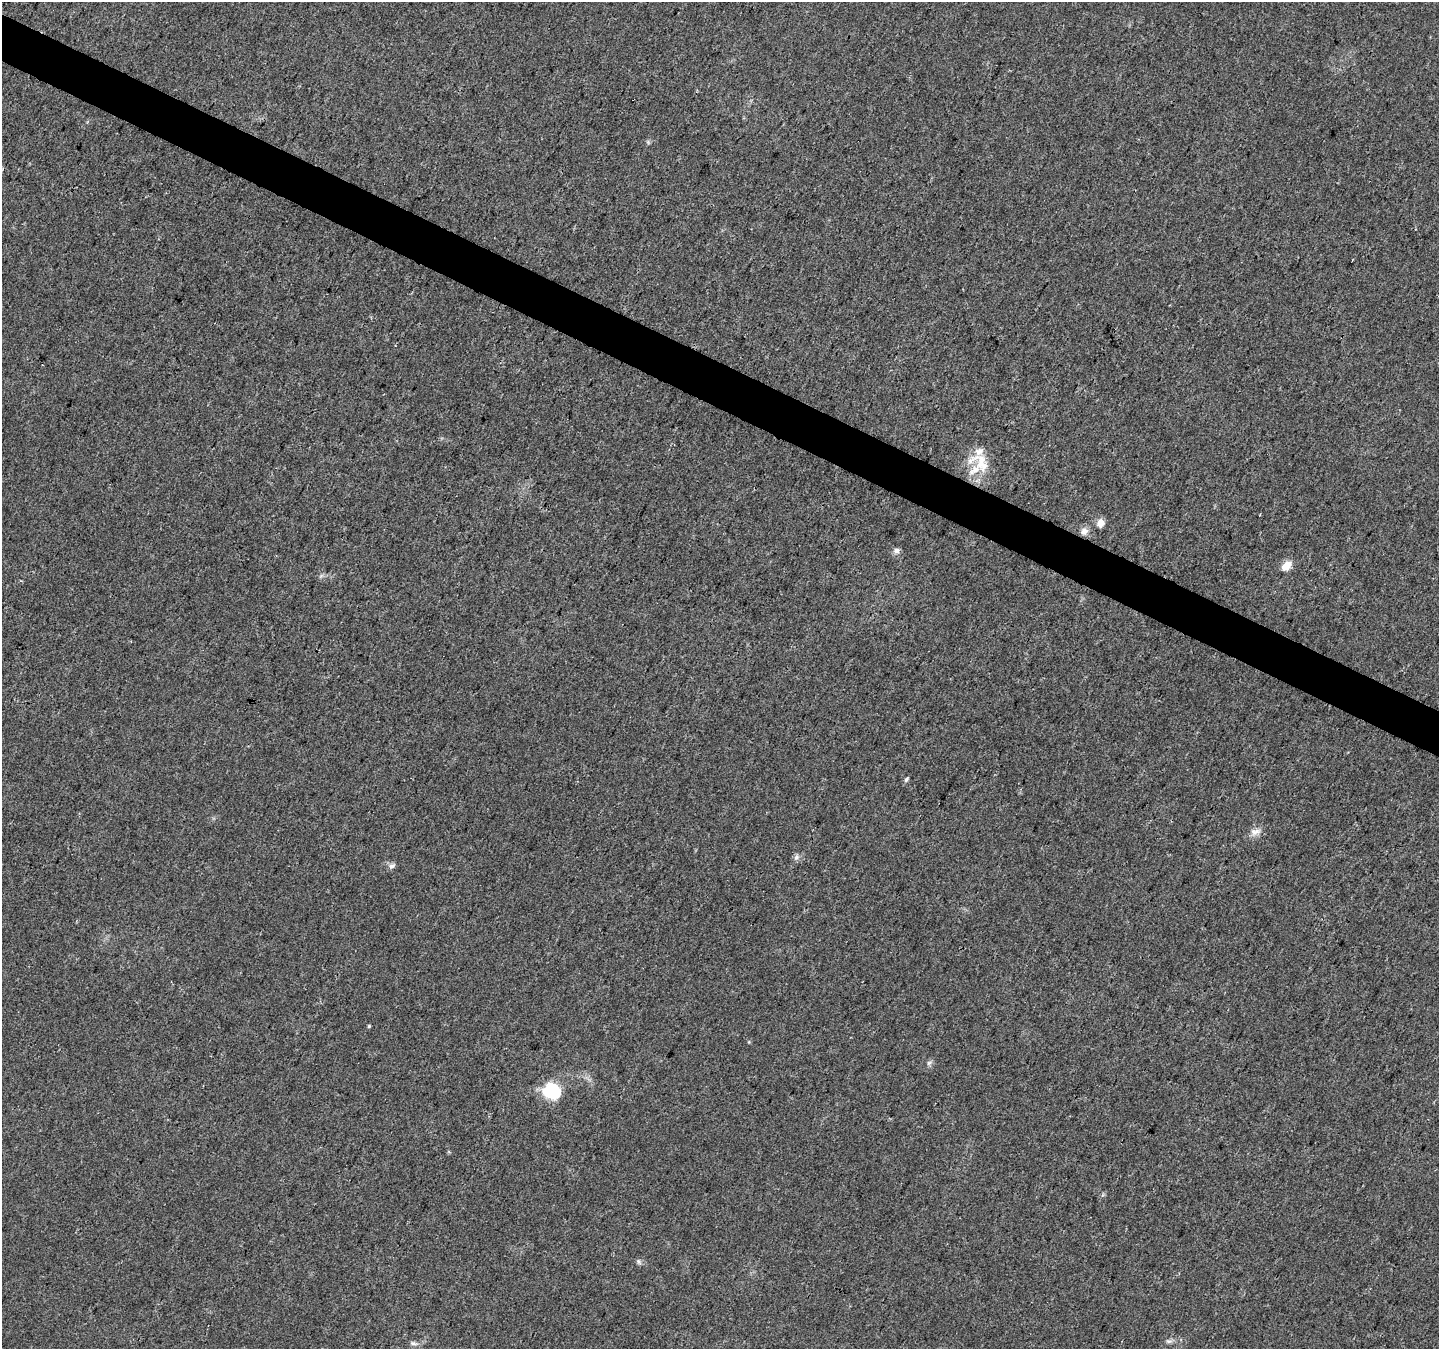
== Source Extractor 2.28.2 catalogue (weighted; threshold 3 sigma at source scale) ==
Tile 11 of 4 x 4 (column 3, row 3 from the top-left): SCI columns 2882-4318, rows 1614-2960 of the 5754 x 5853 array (HDU 1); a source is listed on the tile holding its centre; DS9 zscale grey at full resolution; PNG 1441 x 1351 px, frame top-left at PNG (2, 2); no overlay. Shown black and unused: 3% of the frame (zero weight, under 3 of 4 exposures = <1% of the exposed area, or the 3 px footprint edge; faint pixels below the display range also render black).
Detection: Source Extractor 2.28.2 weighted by HDU 2 'WHT'; one run over the whole footprint, this tile lists its part. Background 0.0217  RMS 0.0038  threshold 0.0172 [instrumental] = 3 sigma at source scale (4.5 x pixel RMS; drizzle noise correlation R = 1.50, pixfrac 1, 0.0396/0.0396 arcsec/px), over >= 5 px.
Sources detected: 18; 1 cosmic-ray / hot-pixel residue — not listed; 2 inside a brighter listed object's ellipse — not listed separately; the other 15 listed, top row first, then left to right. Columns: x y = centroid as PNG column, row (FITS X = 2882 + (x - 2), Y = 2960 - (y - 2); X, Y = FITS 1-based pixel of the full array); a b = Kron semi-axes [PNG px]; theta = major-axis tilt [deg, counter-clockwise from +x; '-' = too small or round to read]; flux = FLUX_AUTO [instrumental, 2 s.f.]
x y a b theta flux
981 463 35 22 -39 12
1101 523 7 7 - 4
1084 531 10 9 - 2.3
896 551 8 7 - 1.5
1286 566 6 5 - 13
906 779 6 5 - 0.79
1255 832 16 9 12 2.7
796 857 8 6 47 1.2
392 866 10 7 37 1.3
369 1026 4 4 - 0.39
929 1063 7 6 - 0.92
552 1091 18 15 -25 19
639 1261 8 5 -71 0.75
1169 1341 9 6 -7 1.1
413 1343 10 5 -13 1.1